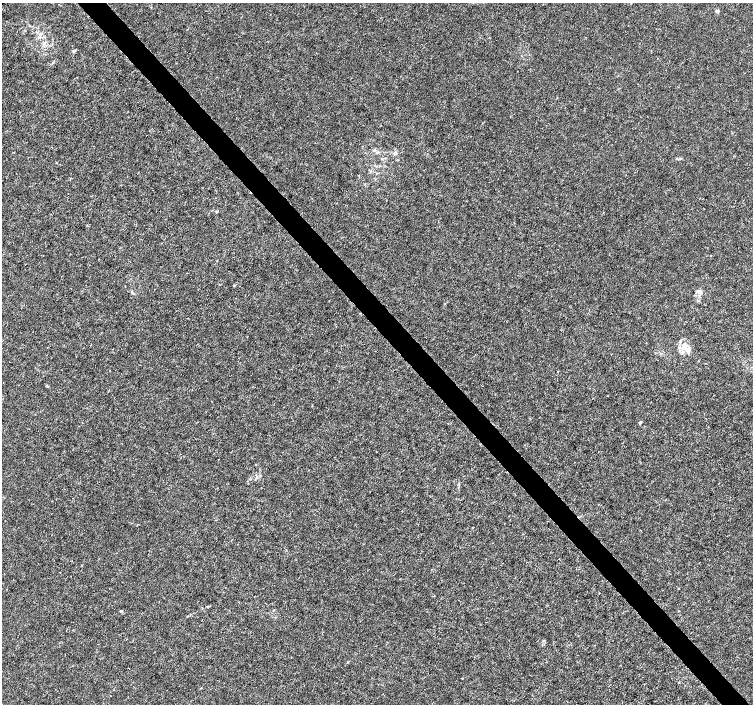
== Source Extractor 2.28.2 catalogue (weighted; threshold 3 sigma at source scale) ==
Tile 6 of 4 x 4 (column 2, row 2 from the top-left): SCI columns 1508-3009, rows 3021-4424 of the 6012 x 5974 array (HDU 1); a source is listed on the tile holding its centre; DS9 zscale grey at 2 x 2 block average (1 PNG px = mean of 2 x 2 image px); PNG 755 x 706 px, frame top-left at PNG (2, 3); no overlay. Shown black and unused: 4% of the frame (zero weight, under 3 of 4 exposures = <1% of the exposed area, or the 3 px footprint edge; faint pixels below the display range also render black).
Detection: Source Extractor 2.28.2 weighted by HDU 2 'WHT'; one run over the whole footprint, this tile lists its part. Background 0.00121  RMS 0.0013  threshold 0.00598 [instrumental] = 3 sigma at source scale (4.5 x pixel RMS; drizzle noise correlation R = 1.50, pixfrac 1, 0.0396/0.0396 arcsec/px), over >= 5 px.
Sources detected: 18; all 18 listed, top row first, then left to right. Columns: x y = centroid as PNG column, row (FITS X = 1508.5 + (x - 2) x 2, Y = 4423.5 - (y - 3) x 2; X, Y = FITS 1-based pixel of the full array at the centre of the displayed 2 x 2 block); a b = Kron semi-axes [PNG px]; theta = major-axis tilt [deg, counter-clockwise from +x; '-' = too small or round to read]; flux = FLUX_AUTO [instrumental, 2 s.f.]
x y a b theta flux
631 3 3 2 - 0.14
717 11 4 4 - 0.63
74 51 5 3 - 0.41
77 77 2 2 - 0.12
378 152 4 3 - 0.43
395 154 5 3 - 0.54
216 211 3 3 - 0.28
710 255 2 2 - 0.31
132 292 4 2 - 0.31
701 292 5 4 - 0.72
680 341 5 2 - 0.4
683 348 8 5 58 2.4
688 351 9 5 -70 1.3
557 372 2 2 - 0.15
640 422 4 3 - 0.43
121 611 3 3 - 0.44
678 611 2 2 - 0.14
544 641 3 2 - 0.2
Isophote crosses this tile's border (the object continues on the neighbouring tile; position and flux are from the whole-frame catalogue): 1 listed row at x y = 631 3
Diffuse or blended objects may show on this block-average render without a row.